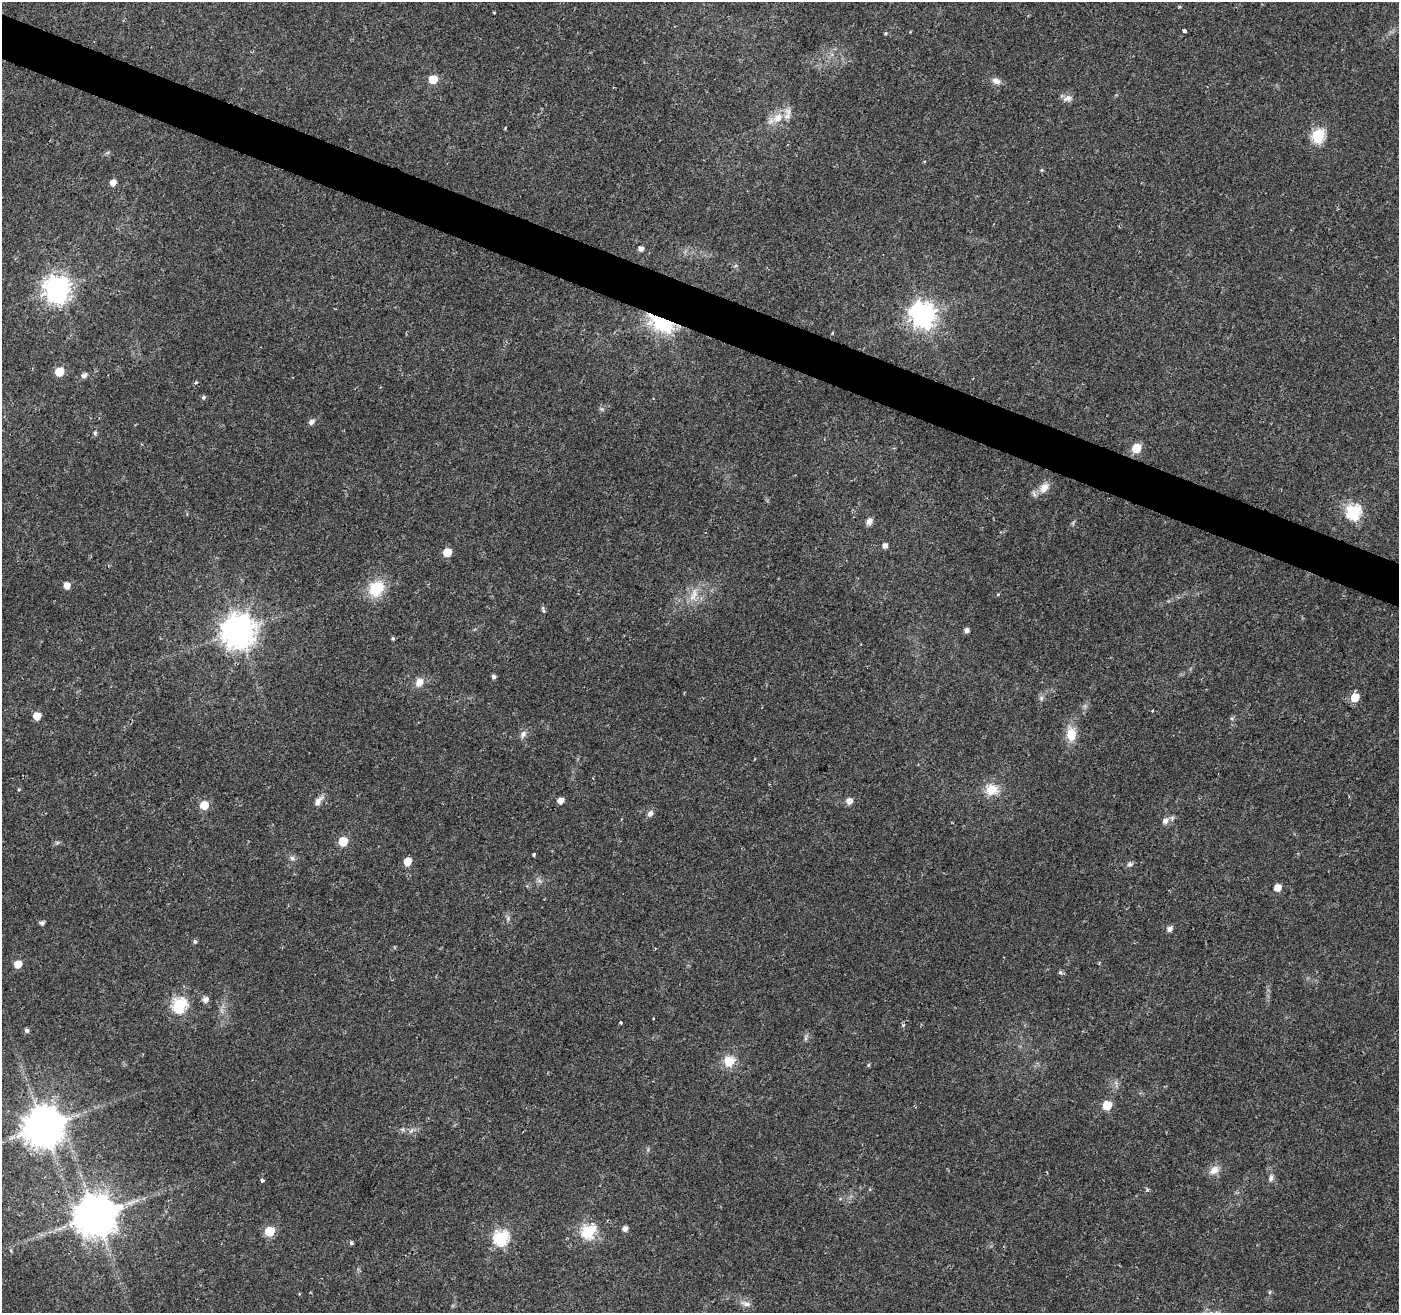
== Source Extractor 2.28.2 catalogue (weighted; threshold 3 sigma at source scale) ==
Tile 11 of 4 x 4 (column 3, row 3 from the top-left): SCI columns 2802-4198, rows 1584-2894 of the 5596 x 5722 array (HDU 1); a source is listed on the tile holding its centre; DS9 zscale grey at full resolution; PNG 1401 x 1315 px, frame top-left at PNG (2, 2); no overlay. Shown black and unused: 3% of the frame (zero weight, under 2 of 3 exposures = <1% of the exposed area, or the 3 px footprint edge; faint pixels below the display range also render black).
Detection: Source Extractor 2.28.2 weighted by HDU 2 'WHT'; one run over the whole footprint, this tile lists its part. Background 0.0211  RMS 0.003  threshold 0.0135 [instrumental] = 3 sigma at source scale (4.5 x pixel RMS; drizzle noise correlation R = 1.50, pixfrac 1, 0.0396/0.0396 arcsec/px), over >= 5 px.
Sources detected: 89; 1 inside a brighter listed object's ellipse — not listed separately; the other 88 listed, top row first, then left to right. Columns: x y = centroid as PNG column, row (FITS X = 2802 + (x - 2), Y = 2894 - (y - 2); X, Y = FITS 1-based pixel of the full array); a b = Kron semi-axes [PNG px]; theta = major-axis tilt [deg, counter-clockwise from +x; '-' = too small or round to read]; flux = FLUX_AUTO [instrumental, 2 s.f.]
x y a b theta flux
1179 7 4 3 - 0.33
494 12 4 3 - 0.27
1185 31 4 4 - 2.5
885 33 5 4 - 0.38
433 79 5 5 - 9
996 81 12 8 -24 1.6
1068 98 11 8 22 1.6
778 118 16 11 50 4.4
505 128 3 2 - 0.37
1318 136 7 6 - 35
924 162 3 3 - 0.28
1042 170 5 4 - 0.36
113 183 5 5 - 2.4
641 248 5 4 - 1.5
57 289 9 8 - 300
923 315 9 8 - 280
662 321 11 7 -27 130
832 333 3 3 - 0.33
59 371 6 5 - 11
84 375 5 5 - 1.2
195 383 4 3 - 0.55
203 397 6 5 - 0.59
312 422 9 7 40 1
95 433 7 5 90 0.59
1136 448 6 5 - 12
1044 488 14 10 61 3
1353 511 7 6 - 50
869 521 9 7 57 1.5
885 546 5 5 - 1.6
447 552 6 5 - 7
67 586 5 5 - 3.1
376 588 17 14 59 10
694 594 22 9 69 3.8
998 594 5 3 - 0.27
543 610 10 4 -70 0.61
966 630 5 4 - 1.2
238 631 10 10 - 550
393 638 4 4 - 0.45
493 677 5 4 - 0.89
419 682 12 9 59 2.4
1041 698 6 6 - 0.7
1355 698 6 5 - 8
1153 710 3 3 - 0.54
37 716 5 5 - 5.3
523 734 10 7 57 1.3
1071 734 15 11 87 5.2
19 789 5 3 - 0.26
992 790 17 14 11 5.1
318 801 15 7 52 2
560 801 5 4 - 2.4
849 801 7 7 - 2
204 805 6 6 - 7.3
650 813 9 7 56 1.1
1165 821 7 6 - 1.6
343 841 6 5 - 12
57 843 7 4 0 0.51
534 854 3 3 - 0.68
292 858 6 6 - 0.8
407 862 6 5 - 4.9
1130 864 6 6 - 0.72
1277 887 5 5 - 3.6
42 923 5 4 - 1
1170 929 5 5 - 1.5
195 941 5 5 - 0.65
18 964 5 5 - 5
1060 972 7 5 -55 0.6
205 1000 6 5 - 1.8
179 1005 7 6 - 49
654 1019 3 2 - 0.4
621 1023 3 3 - 0.41
903 1025 5 5 - 0.57
27 1030 5 5 - 0.85
729 1061 13 13 - 4.9
868 1065 5 4 - 0.38
1107 1105 6 5 - 11
43 1127 11 11 - 950
411 1131 10 4 56 0.67
1214 1170 13 9 41 2.7
1271 1178 10 6 76 1.1
262 1180 3 3 - 0.85
95 1215 11 11 - 1000
625 1229 5 5 - 1.5
269 1231 6 6 - 16
588 1231 7 6 - 43
501 1237 7 6 - 54
351 1243 5 4 - 0.61
1269 1292 5 4 - 0.34
746 1304 15 7 -15 1.7
Overlapping masked pixels (flux is a lower limit): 1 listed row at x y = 662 321